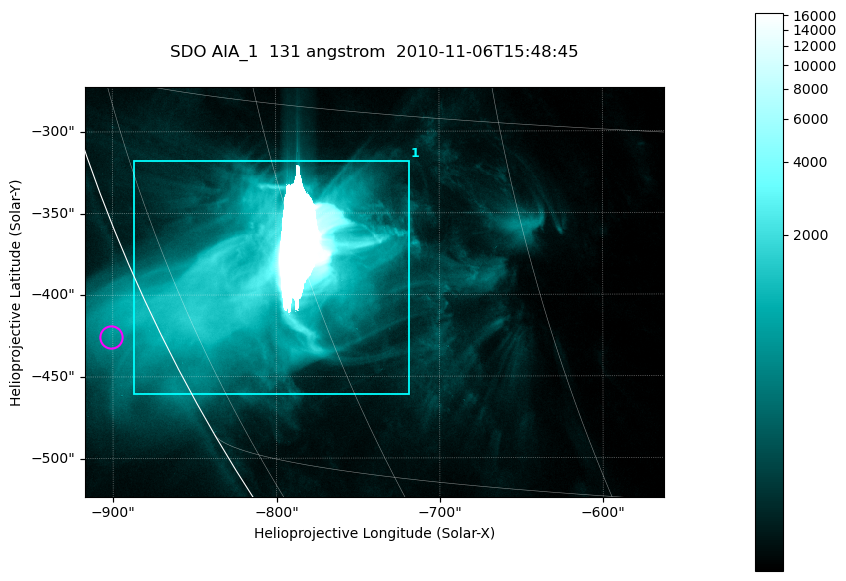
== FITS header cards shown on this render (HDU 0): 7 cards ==
TELESCOP= 'SDO     '           /
INSTRUME= 'AIA_1   '           /
WAVELNTH=                  131 /
WAVEUNIT= 'angstrom'           /
DATE-OBS= '2010-11-06T15:48:45.62' /
CTYPE1  = 'HPLN-TAN'           /
CTYPE2  = 'HPLT-TAN'           /

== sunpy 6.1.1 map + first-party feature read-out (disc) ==
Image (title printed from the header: SDO AIA_1  131 angstrom  2010-11-06T15:48:45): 590 x 417 px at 0.601 arcsec/px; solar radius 968 arcsec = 1612 px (partial field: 2.7% of the solar disc is inside the frame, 89% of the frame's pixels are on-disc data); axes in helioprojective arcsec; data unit not stated in the header (colour bar unlabelled)
Pointing: header CRPIX1/2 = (2045.07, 2040.72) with CRVAL1/2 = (0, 0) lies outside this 590 x 417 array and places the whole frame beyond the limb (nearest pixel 1.35 R_sun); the SolarSoft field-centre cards XCEN/YCEN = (-739.5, -398.4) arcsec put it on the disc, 767 arcsec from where CRPIX/CRVAL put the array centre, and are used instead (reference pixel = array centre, CRVAL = XCEN/YCEN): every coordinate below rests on XCEN/YCEN
Orientation: roll -0.139 deg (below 1 deg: not rotated)
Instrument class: DISC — disc imager (sunpy class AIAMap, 131 A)
Bright regions (active regions / flare kernels): reference = the on-disc median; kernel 5 px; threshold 5 sigma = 409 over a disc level ~74.8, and >= 1.15x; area >= 246 px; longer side >= 5 px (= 3 arcsec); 1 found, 1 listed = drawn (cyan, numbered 1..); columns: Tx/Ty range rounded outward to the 2 arcsec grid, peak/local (2 s.f.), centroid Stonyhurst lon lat
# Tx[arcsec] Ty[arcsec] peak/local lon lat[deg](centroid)
1 -888..-718 -462..-318 219 -63 -22
Off-limb structures (1.02-1.3 R_sun): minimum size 123 px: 4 found; the strongest spans PA ~115 deg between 1.02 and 1.05 R_sun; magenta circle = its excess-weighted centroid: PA ~115 deg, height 1.03 R_sun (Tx ~-900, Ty ~-426 arcsec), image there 2.7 x the reference